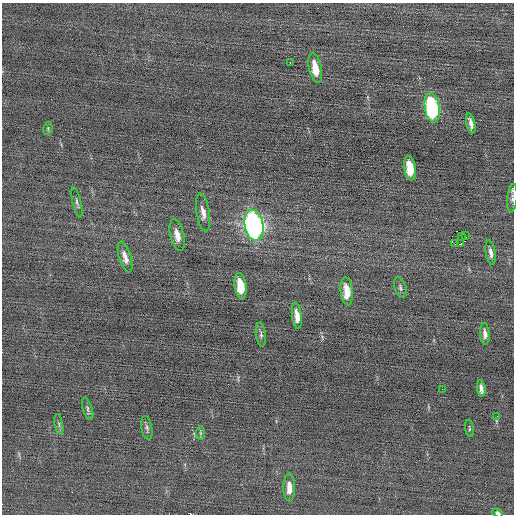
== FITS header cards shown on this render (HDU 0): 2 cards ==
NAXIS1  =                  512 / Axis length
NAXIS2  =                  512 / Axis length

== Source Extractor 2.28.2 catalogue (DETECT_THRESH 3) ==
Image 512 x 512 px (HDU 0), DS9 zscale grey, 1 PNG px = 1 image px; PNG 516 x 516 px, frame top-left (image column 1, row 512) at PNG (2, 3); each listed source drawn as its Kron ellipse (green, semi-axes under 4 px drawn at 4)
Background -0.00407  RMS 0.72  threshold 2.15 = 3 sigma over >= 5 px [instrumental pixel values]
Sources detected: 33; all 33 listed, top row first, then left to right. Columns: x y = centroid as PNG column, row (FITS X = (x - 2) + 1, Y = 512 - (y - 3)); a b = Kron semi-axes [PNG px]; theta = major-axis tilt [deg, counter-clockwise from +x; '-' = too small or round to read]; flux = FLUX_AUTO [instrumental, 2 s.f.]
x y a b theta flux
290 63 3 2 - 62
315 68 15 6 -78 790
432 108 15 7 -81 5500
471 123 10 4 -77 240
48 128 6 4 80 81
410 168 12 6 -81 1100
512 198 14 5 85 150
77 202 15 4 -76 120
203 212 19 6 -81 350
254 225 16 9 -79 18000
177 235 16 7 -77 460
465 235 3 2 - 33
461 236 2 2 - 30
455 244 3 2 - 190
461 244 3 2 - 88
491 253 12 5 -81 230
125 257 16 6 -73 350
240 286 13 6 -81 1100
400 288 10 6 -71 130
347 291 14 6 -84 760
297 316 13 5 -83 450
485 334 11 5 -87 220
261 335 12 5 -82 120
442 389 2 2 - 30
481 389 8 3 -82 190
88 409 11 4 -72 120
497 416 3 3 - 27
59 424 10 3 -80 81
147 428 12 5 -80 130
469 428 9 3 -82 56
200 433 6 4 -90 85
289 487 14 6 -89 490
498 513 5 4 - 120
At the frame edge (FLAGS 8, measured only in part): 2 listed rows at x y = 512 198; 498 513